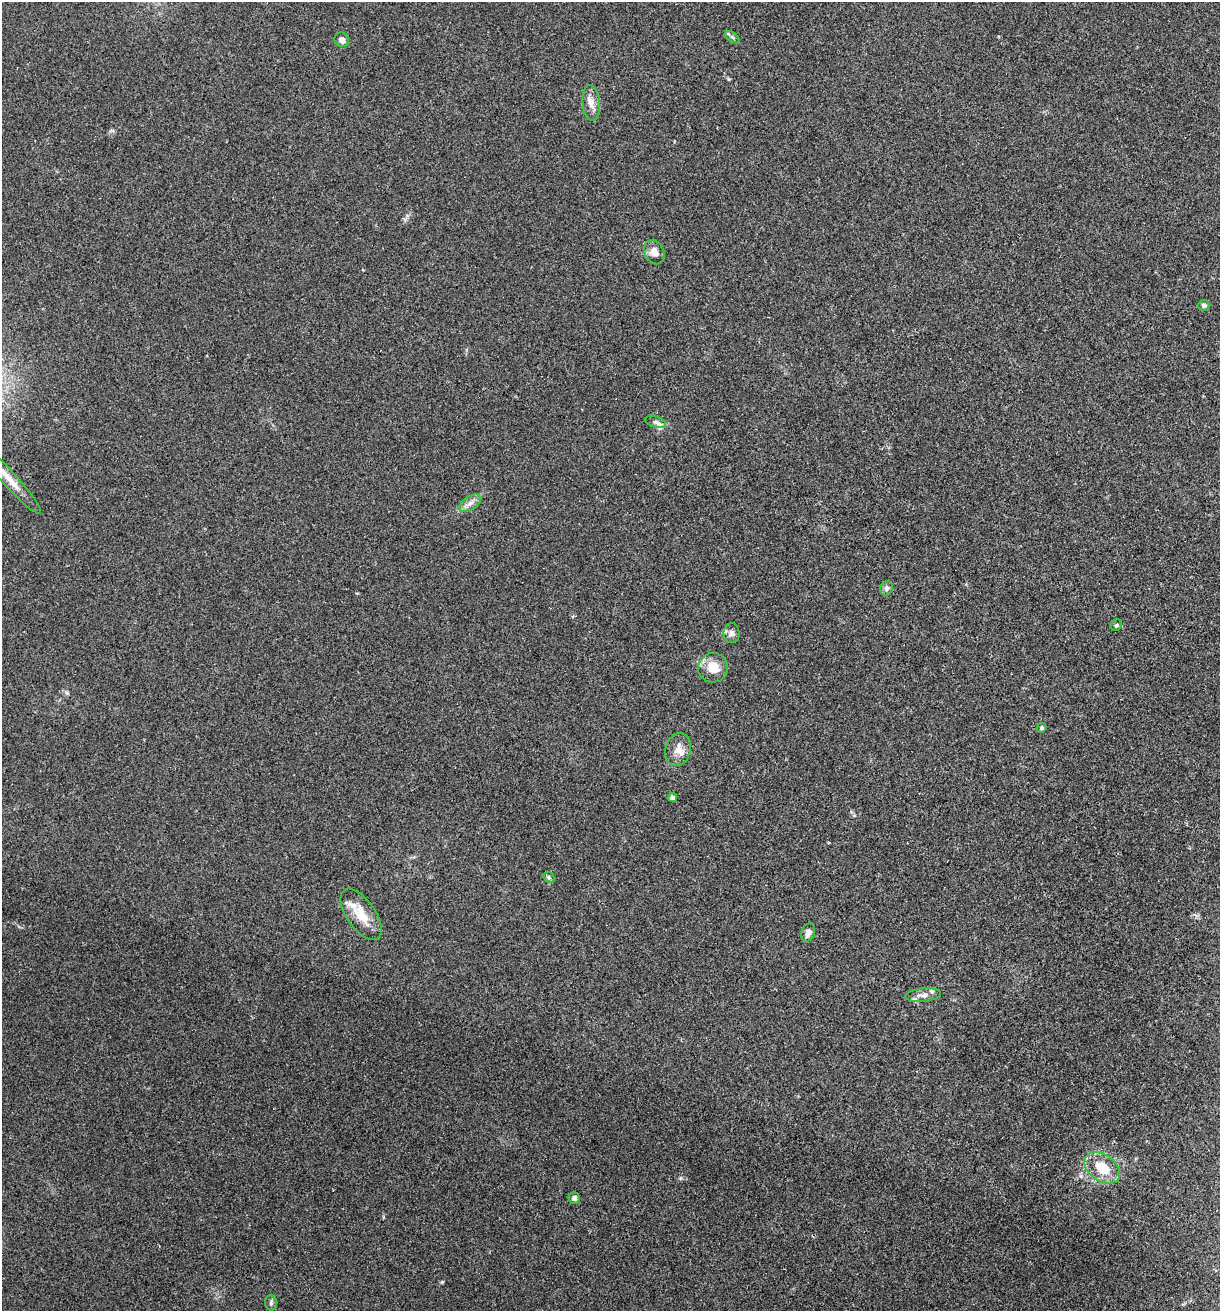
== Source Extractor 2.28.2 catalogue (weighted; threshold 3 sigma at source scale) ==
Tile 6 of 4 x 4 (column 2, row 2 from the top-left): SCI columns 1348-2565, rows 2622-3930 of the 5257 x 5239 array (HDU 1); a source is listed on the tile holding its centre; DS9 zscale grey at full resolution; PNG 1222 x 1313 px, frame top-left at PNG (2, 2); each listed source drawn as its Kron ellipse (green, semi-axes under 4 px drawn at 4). Shown black and unused: <1% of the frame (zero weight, under 2 of 3 exposures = <1% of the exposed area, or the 3 px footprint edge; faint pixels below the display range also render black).
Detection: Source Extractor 2.28.2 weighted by HDU 2 'WHT'; one run over the whole footprint, this tile lists its part. Background 0.0851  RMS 0.0082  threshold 0.0369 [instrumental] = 3 sigma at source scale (4.5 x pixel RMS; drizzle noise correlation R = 1.50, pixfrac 1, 0.05/0.05 arcsec/px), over >= 5 px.
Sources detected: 25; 3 inside a brighter listed object's ellipse — not listed separately; the other 22 listed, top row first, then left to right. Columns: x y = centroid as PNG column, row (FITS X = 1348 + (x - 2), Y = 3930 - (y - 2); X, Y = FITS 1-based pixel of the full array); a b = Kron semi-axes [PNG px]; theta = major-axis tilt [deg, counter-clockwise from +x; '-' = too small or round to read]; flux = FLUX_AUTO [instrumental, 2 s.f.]
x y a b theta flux
732 37 9 4 -36 1.5
342 40 7 7 - 4
591 103 18 8 -83 7.3
654 252 13 9 -65 6.6
1204 305 5 5 - 2.6
656 422 10 5 -19 2.9
9 478 47 7 -48 14
470 503 12 6 34 4.4
887 588 7 6 - 2.5
1116 625 6 5 - 1.2
732 633 10 8 89 3.5
713 668 15 14 - 14
1042 728 5 4 - 1.8
678 749 17 12 73 8.9
672 798 4 4 - 3.2
549 877 6 5 - 1.3
361 914 29 14 -56 17
808 932 9 6 69 4.5
923 995 18 7 7 4.8
1102 1168 20 13 -36 20
574 1198 6 5 - 3.3
271 1303 7 6 - 1.8
Isophote crosses this tile's border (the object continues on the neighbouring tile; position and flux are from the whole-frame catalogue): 1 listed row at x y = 9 478
Unlisted compact peaks at least as high as the median listed source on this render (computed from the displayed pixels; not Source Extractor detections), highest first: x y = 442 1282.